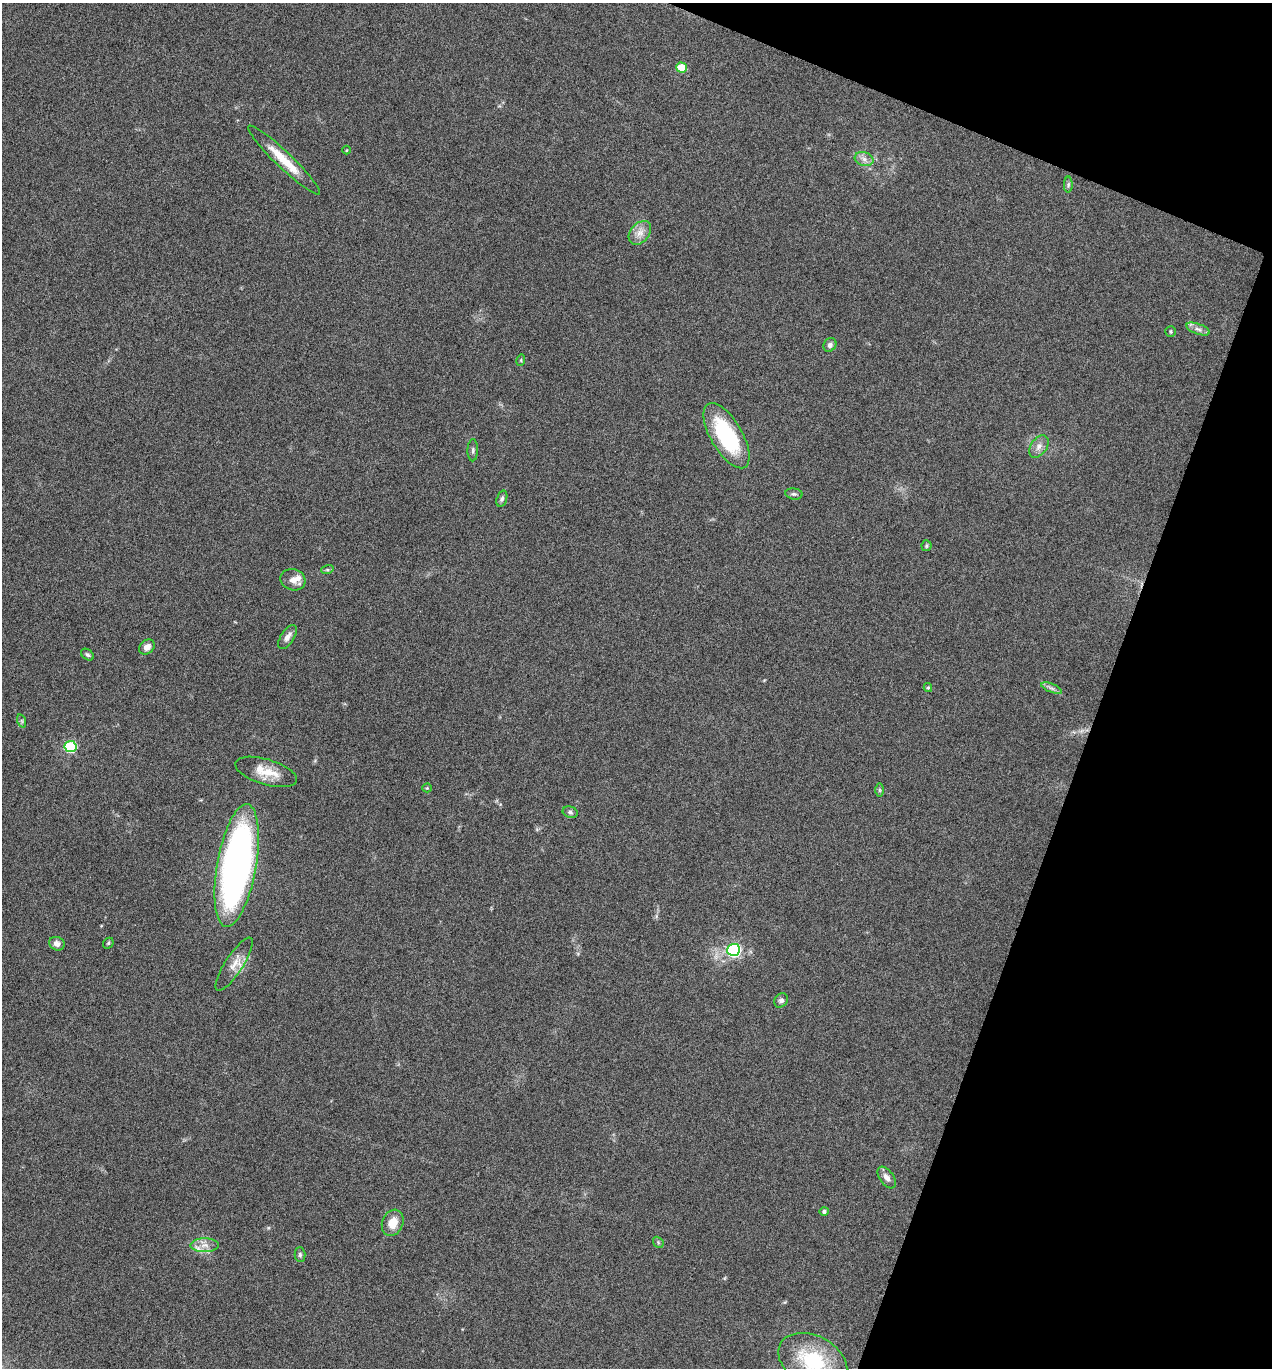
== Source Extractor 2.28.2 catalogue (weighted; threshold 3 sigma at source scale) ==
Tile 8 of 4 x 4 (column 4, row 2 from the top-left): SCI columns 4080-5349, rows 2736-4101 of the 5488 x 5474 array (HDU 1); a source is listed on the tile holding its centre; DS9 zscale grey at full resolution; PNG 1274 x 1370 px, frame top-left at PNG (2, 3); each listed source drawn as its Kron ellipse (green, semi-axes under 4 px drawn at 4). Shown black and unused: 18% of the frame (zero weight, under 5 of 9 exposures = <1% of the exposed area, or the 3 px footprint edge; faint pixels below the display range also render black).
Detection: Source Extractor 2.28.2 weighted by HDU 2 'WHT'; one run over the whole footprint, this tile lists its part. Background 0.171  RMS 0.0059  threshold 0.024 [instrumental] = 3 sigma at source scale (4.09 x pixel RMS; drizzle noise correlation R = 1.36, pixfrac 0.8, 0.05/0.05 arcsec/px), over >= 5 px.
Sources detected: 44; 2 inside a brighter listed object's ellipse — not listed separately; the other 42 listed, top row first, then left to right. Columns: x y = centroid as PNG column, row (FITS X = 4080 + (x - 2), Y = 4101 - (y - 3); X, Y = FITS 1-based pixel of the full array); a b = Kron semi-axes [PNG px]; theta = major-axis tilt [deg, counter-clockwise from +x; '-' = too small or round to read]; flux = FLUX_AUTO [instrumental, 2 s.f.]
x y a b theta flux
681 67 5 5 - 16
347 150 4 3 - 0.43
864 159 9 7 -16 2.7
284 160 49 8 -44 15
1068 185 8 4 89 1.2
640 233 13 9 49 4.7
1198 329 12 5 -20 2.5
1171 332 5 5 - 0.8
830 345 7 6 - 2
521 360 6 3 73 0.57
726 436 37 16 -60 49
1039 446 12 8 55 3.5
473 450 11 5 88 1.5
794 494 8 5 -8 1.3
502 499 8 5 73 1.4
926 546 5 5 - 0.85
327 570 6 4 17 0.84
293 580 12 10 -17 4.2
287 637 13 6 57 3.2
147 647 9 6 41 3
87 655 7 5 -38 1.1
928 687 4 4 - 0.72
1052 688 11 4 -22 1.7
22 721 7 4 -72 0.9
70 747 6 5 - 51
266 772 32 12 -17 11
427 788 4 4 - 0.58
879 790 7 4 -90 0.88
570 812 8 5 -21 1.4
237 866 62 19 80 260
108 943 6 4 46 0.73
57 944 8 6 -23 3
734 950 6 6 - 100
234 964 31 9 57 6.7
781 1000 8 6 50 1.8
887 1177 12 7 -54 3.1
824 1211 4 4 - 1.5
393 1223 13 10 68 7.9
658 1242 6 4 -48 0.83
205 1245 14 7 0 4
300 1255 7 5 -89 1.1
813 1361 36 25 -27 38
Isophote crosses this tile's border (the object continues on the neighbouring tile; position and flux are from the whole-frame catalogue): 1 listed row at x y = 813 1361